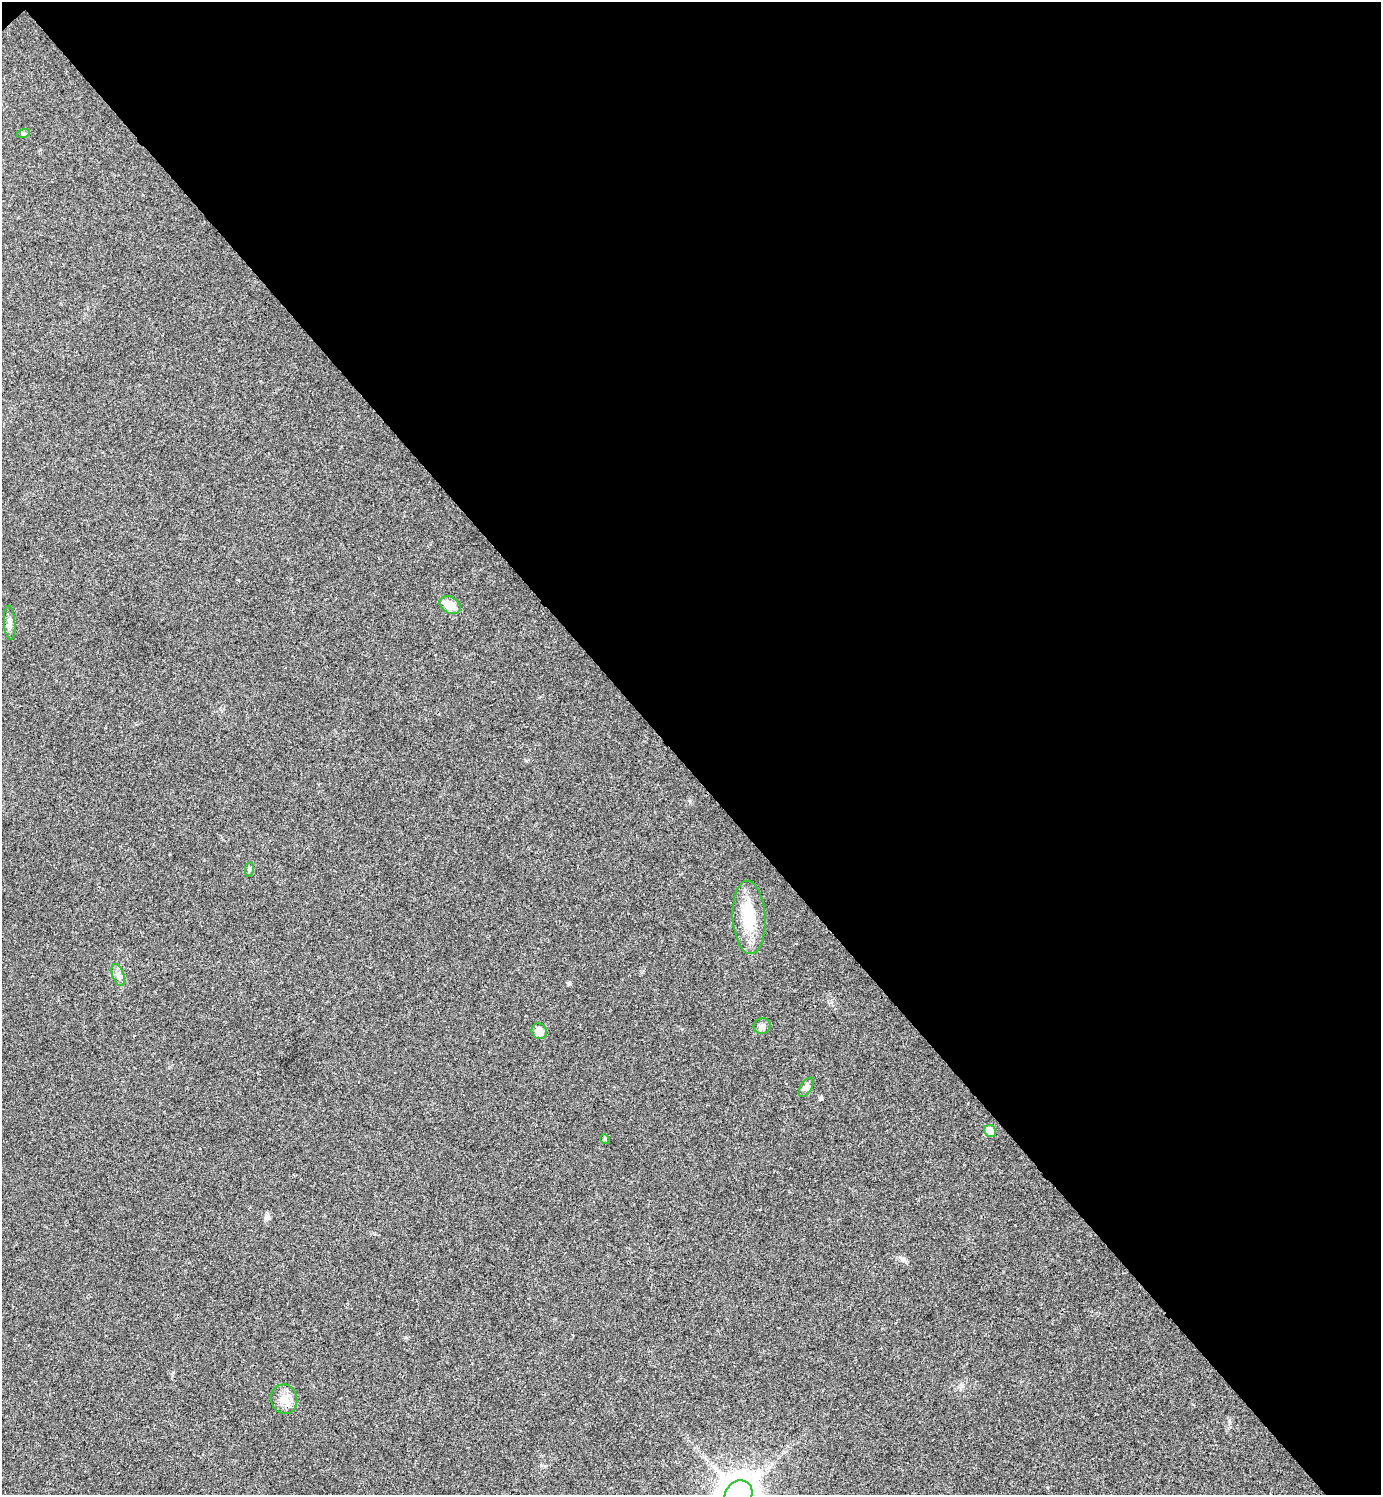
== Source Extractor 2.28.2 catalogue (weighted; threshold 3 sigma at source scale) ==
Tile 3 of 4 x 4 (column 3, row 1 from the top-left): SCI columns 3062-4440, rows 4483-5975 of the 5980 x 5981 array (HDU 1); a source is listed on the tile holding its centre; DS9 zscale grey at full resolution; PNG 1383 x 1497 px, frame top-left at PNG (2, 2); each listed source drawn as its Kron ellipse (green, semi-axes under 4 px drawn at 4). Shown black and unused: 52% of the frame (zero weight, under 3 of 4 exposures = <1% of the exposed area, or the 3 px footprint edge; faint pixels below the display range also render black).
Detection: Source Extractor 2.28.2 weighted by HDU 2 'WHT'; one run over the whole footprint, this tile lists its part. Background 0.0281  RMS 0.0053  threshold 0.0241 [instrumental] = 3 sigma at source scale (4.5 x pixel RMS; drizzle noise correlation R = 1.50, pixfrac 1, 0.05/0.05 arcsec/px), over >= 5 px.
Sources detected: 13; all 13 listed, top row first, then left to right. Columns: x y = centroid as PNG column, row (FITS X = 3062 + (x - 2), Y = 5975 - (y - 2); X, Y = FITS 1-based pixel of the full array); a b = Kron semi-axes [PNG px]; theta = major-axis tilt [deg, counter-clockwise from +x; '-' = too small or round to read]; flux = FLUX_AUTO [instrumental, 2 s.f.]
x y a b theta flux
23 134 6 4 18 0.78
450 605 11 8 -31 8.7
10 623 17 5 -86 2.4
249 869 7 4 82 0.82
749 917 37 16 -87 20
118 975 11 5 -72 2.3
762 1026 8 8 - 1.9
539 1031 8 7 - 5.9
806 1087 11 5 57 1.9
990 1131 6 5 - 8.8
605 1139 5 4 - 0.77
284 1399 15 13 -74 6.8
738 1494 15 12 44 1300
Isophote crosses this tile's border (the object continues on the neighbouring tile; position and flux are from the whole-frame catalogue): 1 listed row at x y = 738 1494
Unlisted compact peaks at least as high as the median listed source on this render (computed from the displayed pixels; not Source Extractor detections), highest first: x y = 569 984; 904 1260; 690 801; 266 1216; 962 1386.